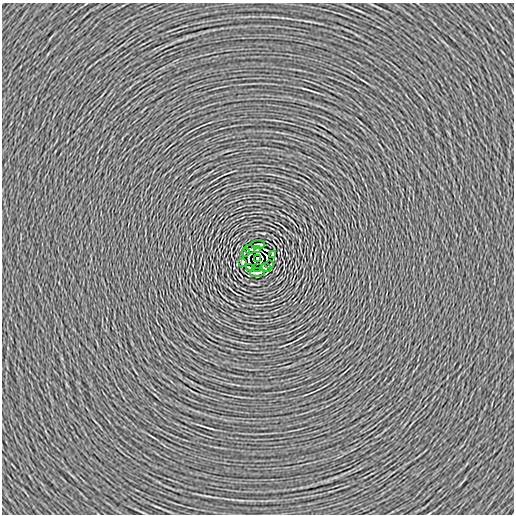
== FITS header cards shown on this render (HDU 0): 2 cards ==
NAXIS1  =                  512
NAXIS2  =                  512

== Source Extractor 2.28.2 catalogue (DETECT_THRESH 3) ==
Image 512 x 512 px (HDU 0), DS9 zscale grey, 1 PNG px = 1 image px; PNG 516 x 516 px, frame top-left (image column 1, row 512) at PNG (2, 3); each listed source drawn as its Kron ellipse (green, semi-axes under 4 px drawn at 4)
Background -1.68e-04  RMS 0.0028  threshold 0.00851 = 3 sigma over >= 5 px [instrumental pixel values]
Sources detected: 16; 4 with non-positive FLUX_AUTO (blend fragments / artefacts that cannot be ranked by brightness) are neither listed nor drawn; the other 12 listed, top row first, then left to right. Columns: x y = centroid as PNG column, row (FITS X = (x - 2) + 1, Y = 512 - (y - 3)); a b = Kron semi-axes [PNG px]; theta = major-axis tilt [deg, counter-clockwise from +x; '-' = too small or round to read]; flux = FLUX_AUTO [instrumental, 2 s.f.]
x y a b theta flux
258 244 7 2 3 0.37
250 249 5 2 - 0.17
258 250 4 2 - 0.14
245 252 4 2 - 0.13
272 255 3 2 - 0.19
258 258 4 3 - 4.3
243 262 3 2 - 0.19
270 265 4 2 - 0.13
249 267 3 2 - 0.2
257 267 4 2 - 0.14
265 268 5 2 - 0.17
257 273 7 2 3 0.37
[4 non-positive-flux detections neither listed nor drawn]